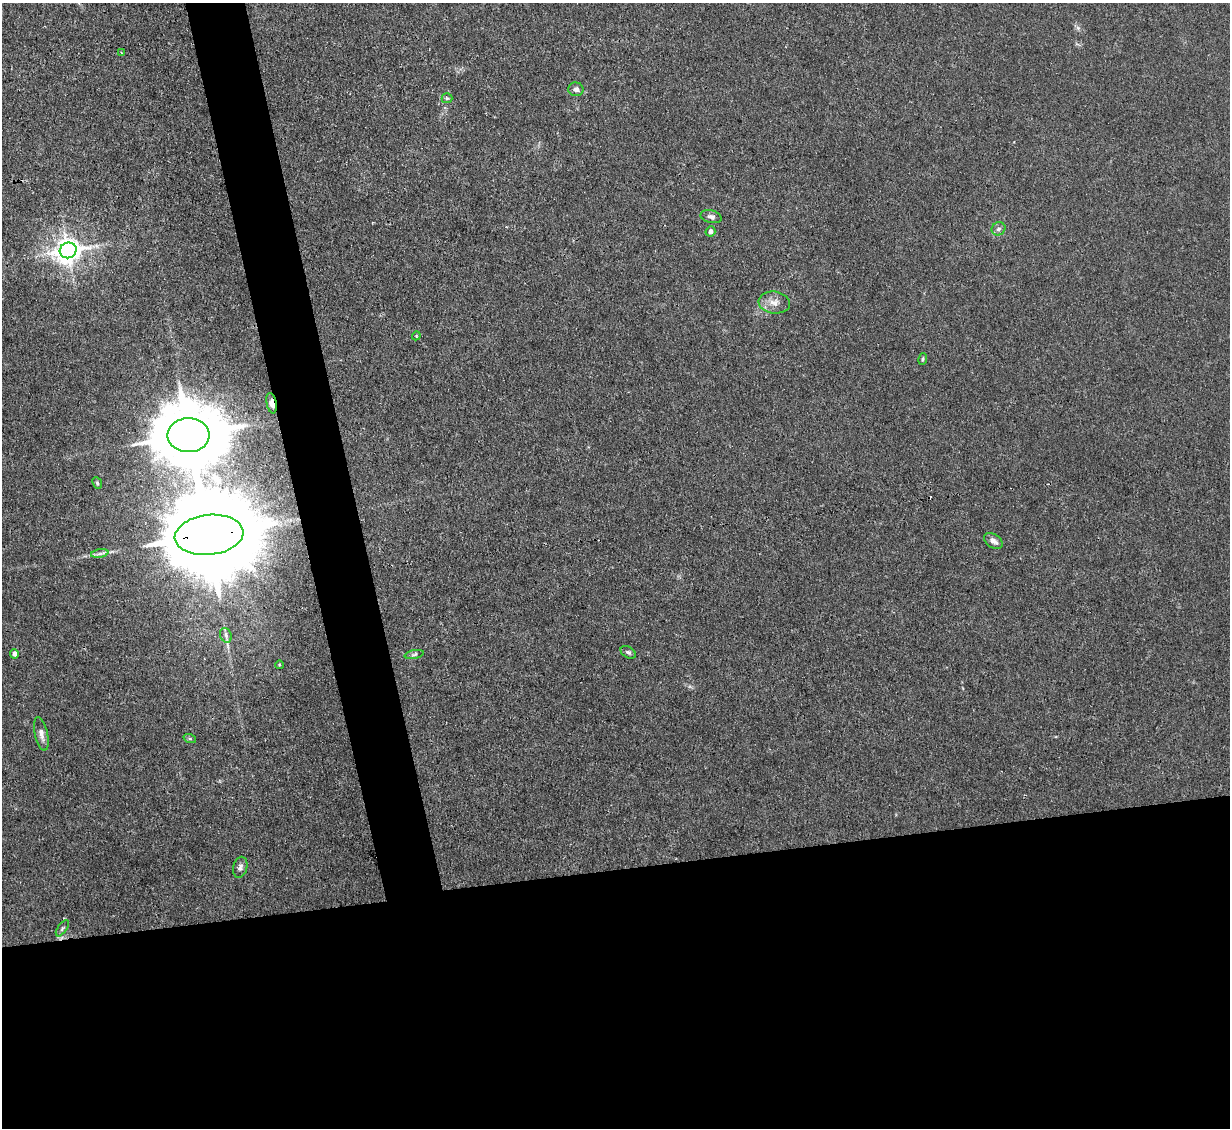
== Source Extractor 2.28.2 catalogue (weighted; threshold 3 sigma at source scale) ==
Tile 15 of 4 x 4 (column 3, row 4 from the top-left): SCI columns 2455-3682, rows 248-1373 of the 4909 x 4883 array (HDU 1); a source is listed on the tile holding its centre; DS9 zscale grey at full resolution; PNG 1232 x 1130 px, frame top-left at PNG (2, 3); each listed source drawn as its Kron ellipse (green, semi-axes under 4 px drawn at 4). Shown black and unused: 27% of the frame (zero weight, under 3 of 4 exposures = <1% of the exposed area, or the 3 px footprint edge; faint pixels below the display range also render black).
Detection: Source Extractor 2.28.2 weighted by HDU 2 'WHT'; one run over the whole footprint, this tile lists its part. Background 0.0346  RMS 0.003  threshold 0.0135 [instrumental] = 3 sigma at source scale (4.5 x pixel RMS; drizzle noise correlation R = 1.50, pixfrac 1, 0.05/0.05 arcsec/px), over >= 5 px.
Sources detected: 26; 1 cosmic-ray / hot-pixel residue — neither listed nor drawn; the other 25 listed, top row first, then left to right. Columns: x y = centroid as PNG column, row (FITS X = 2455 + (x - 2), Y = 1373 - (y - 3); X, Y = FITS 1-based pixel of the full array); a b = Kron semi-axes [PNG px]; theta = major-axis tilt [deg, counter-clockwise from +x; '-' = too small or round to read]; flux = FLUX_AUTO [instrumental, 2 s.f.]
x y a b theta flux
121 53 3 3 - 0.31
576 89 7 7 - 1
447 98 5 5 - 0.42
711 217 11 6 -14 1.1
998 229 7 6 - 0.97
710 231 5 5 - 1.4
68 250 8 7 - 330
774 303 15 11 -8 2.9
416 336 4 3 - 0.25
923 359 6 4 81 0.42
272 403 10 5 -79 2.1
189 435 21 17 1 3100
97 483 6 4 -66 0.44
209 535 34 20 6 9800
993 541 10 6 -34 1.4
100 554 9 4 9 0.83
226 635 8 5 -70 0.8
628 652 8 5 -31 0.76
14 654 5 4 - 1.1
414 654 10 3 11 0.56
279 665 4 3 - 0.22
41 734 17 6 -77 1.8
190 739 6 4 -19 0.43
240 867 11 7 76 1.2
62 928 9 4 55 0.66
Overlapping masked pixels (flux is a lower limit): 2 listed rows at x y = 272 403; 209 535